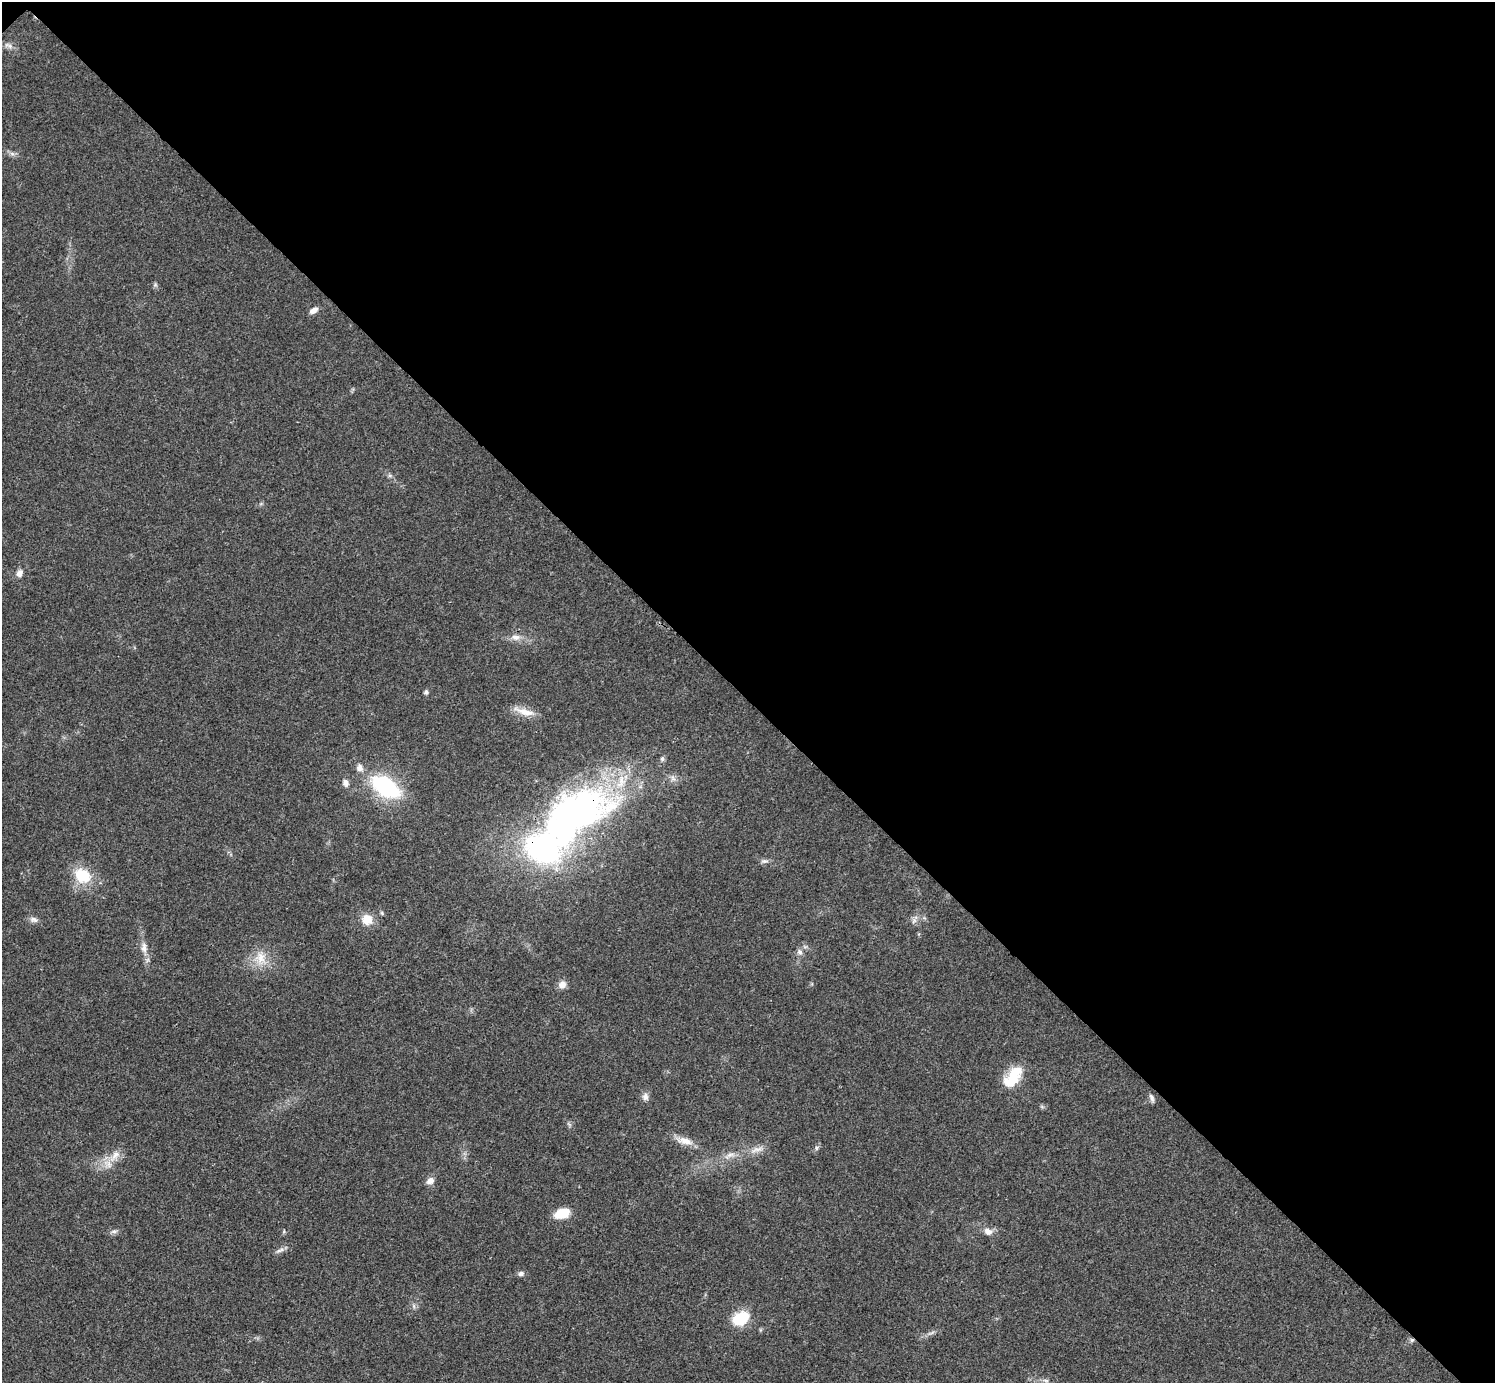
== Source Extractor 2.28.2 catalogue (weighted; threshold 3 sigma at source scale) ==
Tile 3 of 4 x 4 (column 3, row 1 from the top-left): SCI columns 3010-4502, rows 4453-5833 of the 5999 x 5999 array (HDU 1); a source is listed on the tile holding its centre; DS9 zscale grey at full resolution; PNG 1497 x 1385 px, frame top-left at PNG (2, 2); no overlay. Shown black and unused: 51% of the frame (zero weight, under 3 of 4 exposures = <1% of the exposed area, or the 3 px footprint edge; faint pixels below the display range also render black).
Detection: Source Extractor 2.28.2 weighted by HDU 2 'WHT'; one run over the whole footprint, this tile lists its part. Background 0.0205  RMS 0.0041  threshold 0.0182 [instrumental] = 3 sigma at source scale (4.5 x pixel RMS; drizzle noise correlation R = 1.50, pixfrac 1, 0.05/0.05 arcsec/px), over >= 5 px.
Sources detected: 43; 2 inside a brighter object's white glare — not listed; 1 inside a brighter listed object's ellipse — not listed separately; the other 40 listed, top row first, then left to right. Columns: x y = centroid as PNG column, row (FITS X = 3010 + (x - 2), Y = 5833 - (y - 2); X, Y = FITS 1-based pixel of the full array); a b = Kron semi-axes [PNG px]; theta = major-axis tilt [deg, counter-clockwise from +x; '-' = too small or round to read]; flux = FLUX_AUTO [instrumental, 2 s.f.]
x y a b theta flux
9 45 15 6 -25 2
12 153 7 4 -20 1
314 310 12 6 29 2.1
19 573 10 7 64 2
515 637 12 8 -1 2.7
426 692 6 5 - 0.79
524 712 29 8 -16 5.1
662 759 6 6 - 0.92
360 768 10 9 - 2.3
345 783 9 8 - 1.9
385 787 31 17 -33 39
578 811 87 48 17 150
764 861 11 5 -5 1.2
82 875 22 17 -26 13
367 919 12 11 - 5.9
34 920 12 7 -13 1.7
914 921 7 6 - 1.2
144 948 15 7 -88 2.8
800 952 8 7 - 1.6
260 958 18 14 -87 7
562 984 9 9 - 2.8
1013 1077 29 14 54 12
645 1097 10 8 -88 1.9
1152 1098 11 5 -72 1.3
1042 1107 6 4 -19 0.63
685 1141 24 9 -13 4.5
816 1148 6 4 72 0.73
757 1149 18 6 15 2.9
115 1155 21 9 52 5.1
729 1155 16 6 26 2.5
430 1181 10 8 30 2.3
562 1213 17 10 16 7.9
114 1231 9 4 7 1
284 1231 6 3 73 0.47
988 1231 11 8 -35 2.7
279 1251 9 4 9 1.1
521 1274 8 6 18 1.3
740 1318 21 15 29 11
1412 1340 6 5 - 0.83
1046 1380 9 4 -9 0.96
Overlapping masked pixels (flux is a lower limit): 2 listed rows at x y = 578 811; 1412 1340